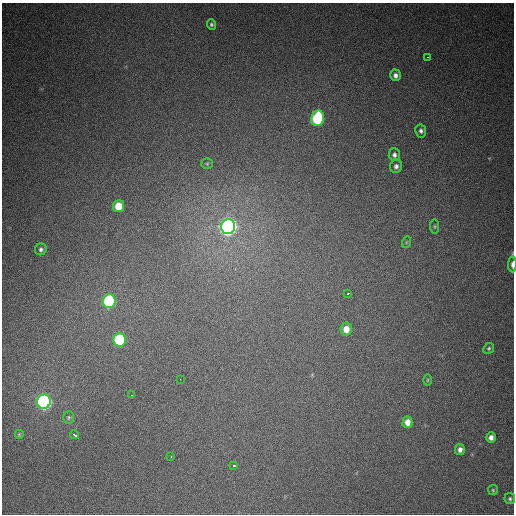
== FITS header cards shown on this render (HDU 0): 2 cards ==
NAXIS1  =                  512
NAXIS2  =                  512

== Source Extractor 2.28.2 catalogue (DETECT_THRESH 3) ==
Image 512 x 512 px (HDU 0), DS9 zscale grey, 1 PNG px = 1 image px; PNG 516 x 516 px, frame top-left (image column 1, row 512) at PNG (2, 3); each listed source drawn as its Kron ellipse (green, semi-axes under 4 px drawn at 4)
Background 560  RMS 16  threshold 47.4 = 3 sigma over >= 5 px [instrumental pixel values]
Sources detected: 33; all 33 listed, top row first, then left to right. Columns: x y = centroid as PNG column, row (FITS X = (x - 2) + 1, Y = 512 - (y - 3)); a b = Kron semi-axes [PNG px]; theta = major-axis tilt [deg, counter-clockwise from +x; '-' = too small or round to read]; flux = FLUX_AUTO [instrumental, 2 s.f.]
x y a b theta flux
211 24 5 4 - 2000
428 57 3 2 - 3000
395 75 6 5 - 4000
318 118 8 6 77 95000
421 131 6 5 - 2800
394 155 6 5 - 3300
207 164 6 5 - 1600
396 166 7 6 - 3500
118 206 6 5 - 22000
434 226 7 4 -84 1400
228 227 7 7 - 620000
407 242 6 4 70 1300
41 249 6 5 - 2500
512 264 8 3 -89 4800
348 293 3 3 - 4200
109 301 7 6 - 140000
346 329 6 6 - 11000
120 340 7 6 - 83000
489 348 6 5 - 1800
180 379 2 2 - 2000
427 380 6 4 88 1200
132 395 3 2 - 2000
44 402 7 6 - 370000
69 417 6 5 - 1600
407 422 6 5 - 8000
19 434 5 5 - 1200
74 435 5 3 - 7300
491 437 5 5 - 4900
460 449 6 5 - 4600
171 456 3 2 - 4500
234 466 4 3 - 6800
493 490 5 5 - 1300
510 499 5 5 - 2000
At the frame edge (FLAGS 8, measured only in part): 1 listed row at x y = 512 264